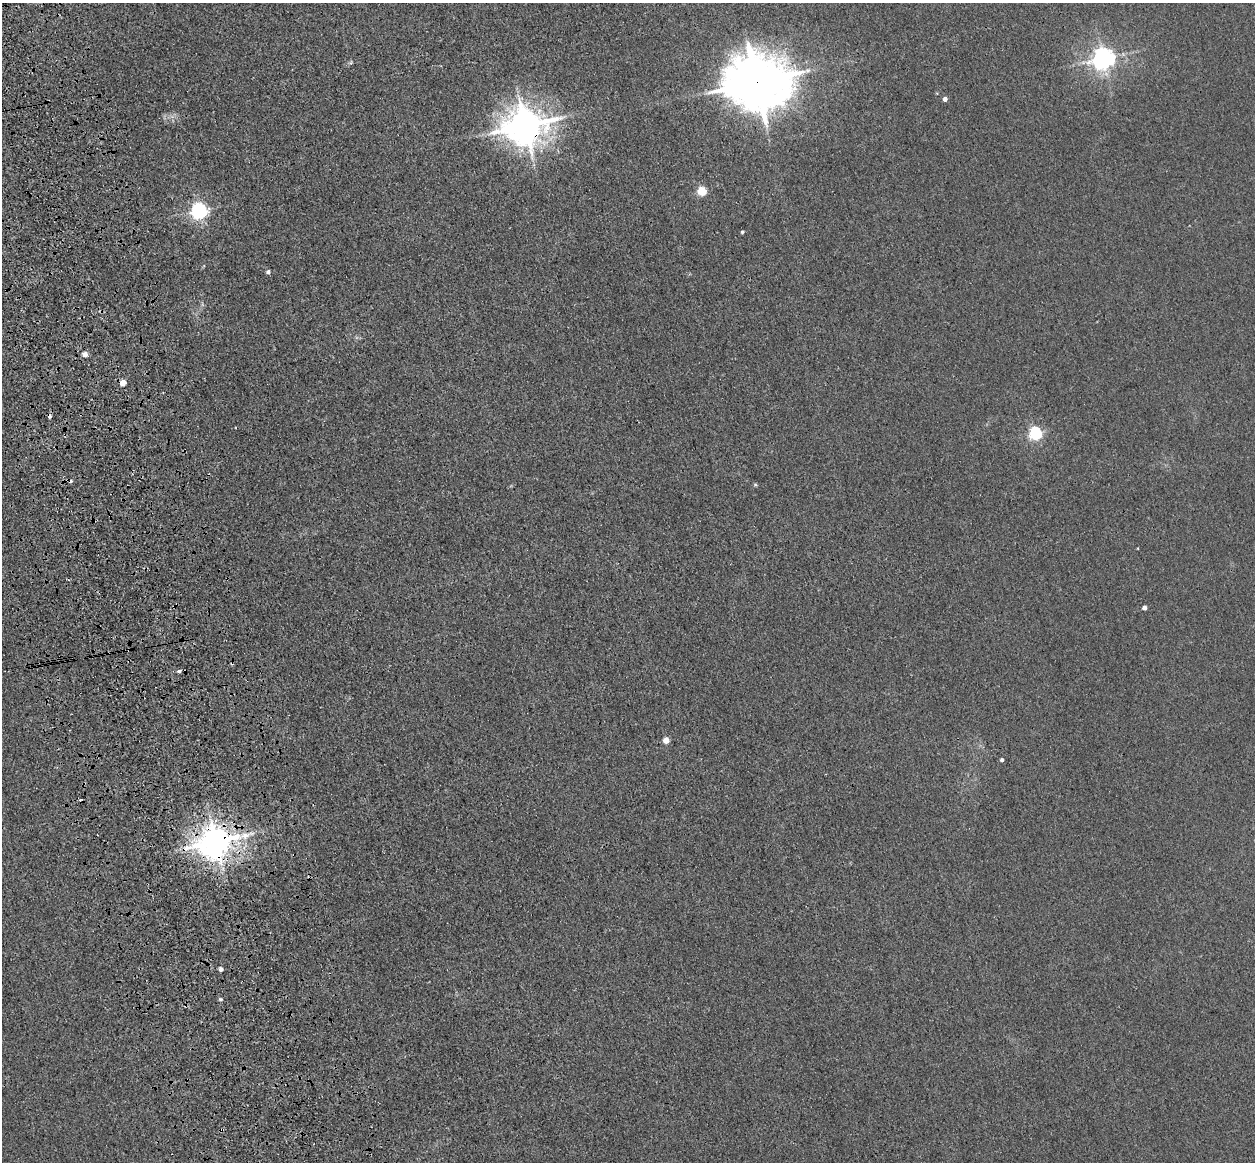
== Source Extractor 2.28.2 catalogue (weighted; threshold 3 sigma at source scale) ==
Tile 11 of 4 x 4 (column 3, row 3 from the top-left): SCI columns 2621-3873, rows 1445-2604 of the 5241 x 5093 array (HDU 1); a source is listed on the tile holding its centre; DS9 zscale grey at full resolution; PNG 1257 x 1164 px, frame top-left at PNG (2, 3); no overlay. Shown black and unused: <1% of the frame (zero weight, under 3 of 4 exposures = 6% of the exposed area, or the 3 px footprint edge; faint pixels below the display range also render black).
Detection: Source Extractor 2.28.2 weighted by HDU 2 'WHT'; one run over the whole footprint, this tile lists its part. Background 0.0213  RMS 0.0051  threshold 0.0228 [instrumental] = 3 sigma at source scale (4.5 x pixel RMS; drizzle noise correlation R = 1.50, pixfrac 1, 0.05/0.05 arcsec/px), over >= 5 px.
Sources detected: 25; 5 cosmic-ray / hot-pixel residue — not listed; the other 20 listed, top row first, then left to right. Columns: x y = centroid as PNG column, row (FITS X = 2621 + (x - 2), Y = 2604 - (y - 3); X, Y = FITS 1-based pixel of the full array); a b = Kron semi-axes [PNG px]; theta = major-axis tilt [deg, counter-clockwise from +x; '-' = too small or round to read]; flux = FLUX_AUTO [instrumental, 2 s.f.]
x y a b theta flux
1103 59 7 7 - 420
757 82 18 15 0 3500
945 99 4 4 - 2.3
525 126 12 10 8 1300
702 191 5 5 - 32
200 211 6 6 - 190
742 232 4 3 - 0.84
268 272 5 4 - 1.6
85 354 5 5 - 3.4
123 383 5 4 - 6.8
50 416 3 3 - 4
1035 433 6 5 - 100
755 485 6 4 18 0.59
1144 608 4 4 - 2.4
179 671 3 3 - 6.3
666 740 5 4 - 7.3
1002 760 4 4 - 1.3
216 842 11 9 17 1100
221 969 4 4 - 1.9
220 999 5 4 - 0.69
Overlapping masked pixels (flux is a lower limit): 4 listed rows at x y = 757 82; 525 126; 50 416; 216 842